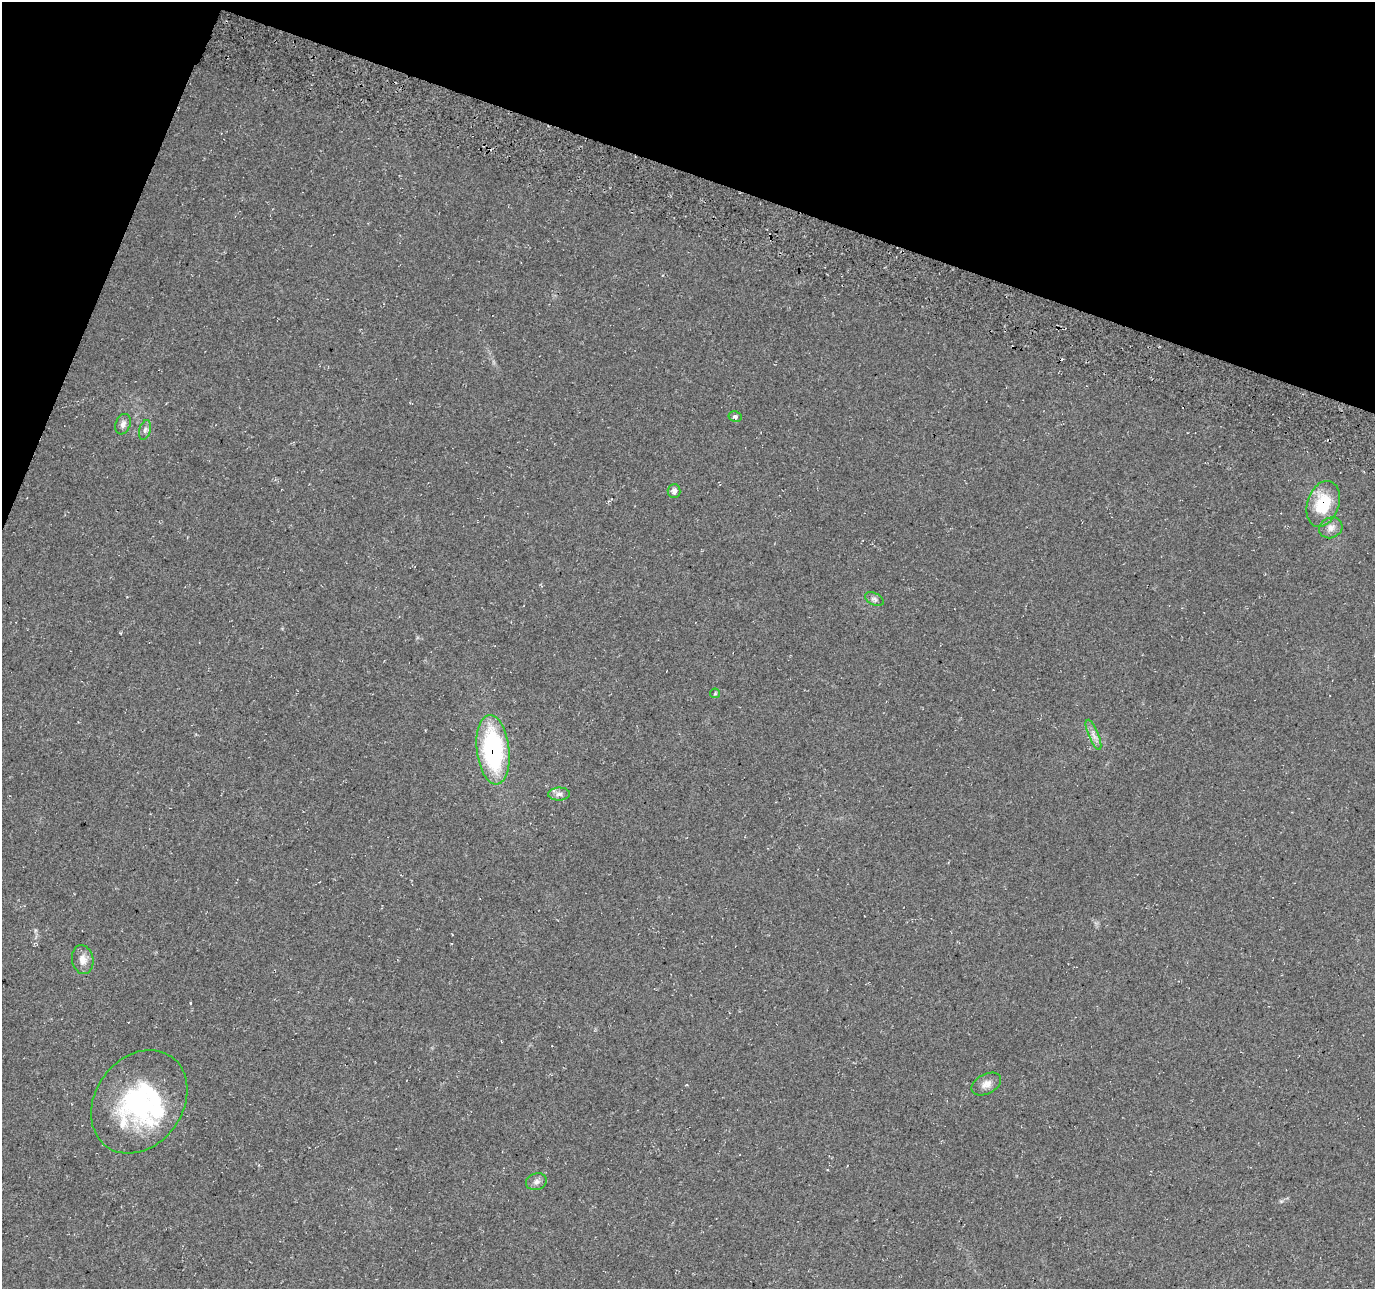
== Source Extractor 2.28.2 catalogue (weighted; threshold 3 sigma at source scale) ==
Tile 2 of 4 x 4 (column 2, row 1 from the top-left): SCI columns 1407-2779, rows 4193-5479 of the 5548 x 5749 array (HDU 1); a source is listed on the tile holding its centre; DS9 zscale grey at full resolution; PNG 1377 x 1291 px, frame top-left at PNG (2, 2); each listed source drawn as its Kron ellipse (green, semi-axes under 4 px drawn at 4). Shown black and unused: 17% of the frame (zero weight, under 3 of 4 exposures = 4% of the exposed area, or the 3 px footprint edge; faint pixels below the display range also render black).
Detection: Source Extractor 2.28.2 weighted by HDU 2 'WHT'; one run over the whole footprint, this tile lists its part. Background 0.0805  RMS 0.0079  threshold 0.0355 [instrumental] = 3 sigma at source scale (4.5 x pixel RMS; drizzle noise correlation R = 1.50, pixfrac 1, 0.0396/0.0396 arcsec/px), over >= 5 px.
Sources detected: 17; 2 inside a brighter listed object's ellipse — not listed separately; the other 15 listed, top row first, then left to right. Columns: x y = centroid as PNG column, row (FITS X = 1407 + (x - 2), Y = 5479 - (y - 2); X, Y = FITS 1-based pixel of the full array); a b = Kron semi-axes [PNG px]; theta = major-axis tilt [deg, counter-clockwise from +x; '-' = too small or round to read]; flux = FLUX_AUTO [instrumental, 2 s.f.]
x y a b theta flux
735 416 6 5 - 1.9
123 424 10 7 71 3.6
145 430 10 5 74 2.5
674 491 7 6 - 3
1323 504 24 16 71 35
1331 528 12 10 24 5.4
874 599 10 6 -26 2.4
715 693 5 5 - 0.98
1093 735 16 5 -67 4.6
493 750 35 16 -84 100
559 794 11 6 1 3.6
83 960 14 10 -79 7
986 1084 16 10 27 5.9
139 1102 55 43 54 110
536 1182 10 8 19 3.5
Overlapping masked pixels (flux is a lower limit): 2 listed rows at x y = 1323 504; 493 750